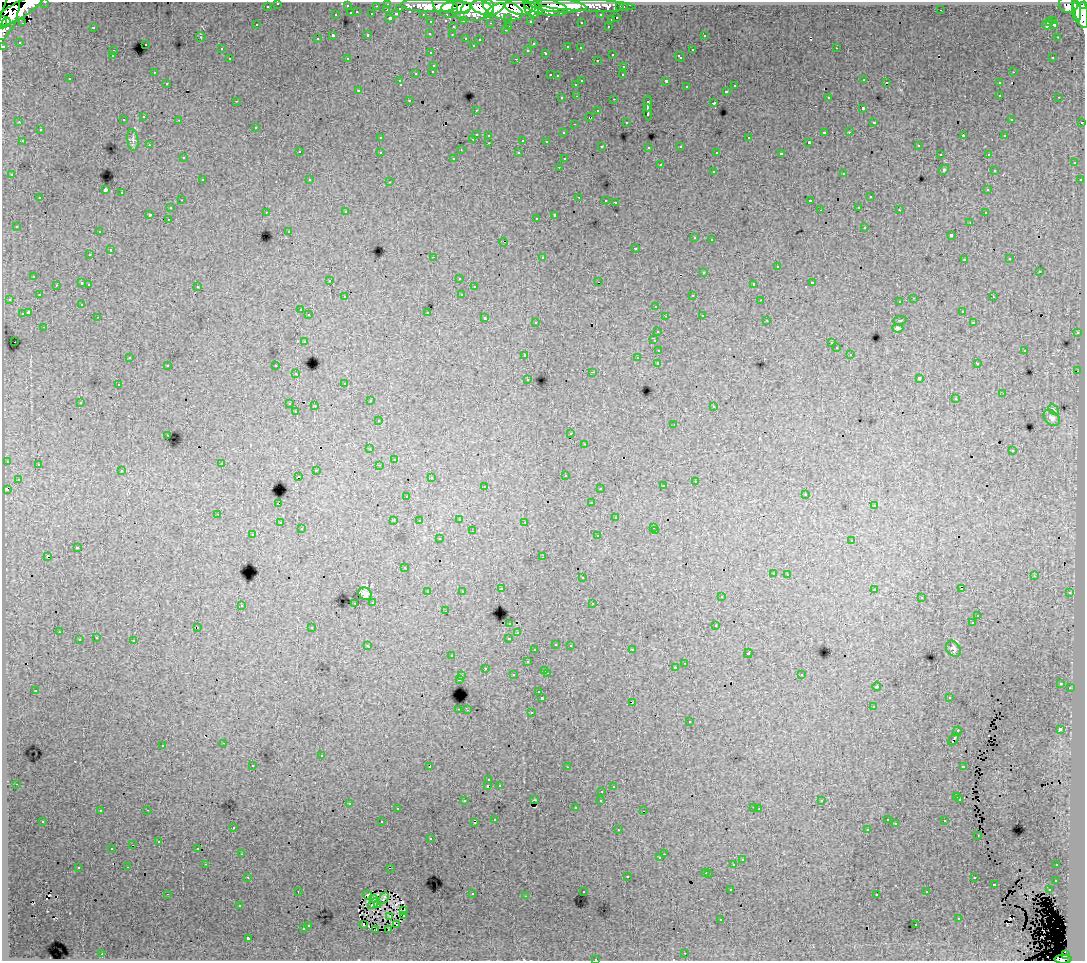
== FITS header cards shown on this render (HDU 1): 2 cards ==
NAXIS1  =                 1083
NAXIS2  =                  959

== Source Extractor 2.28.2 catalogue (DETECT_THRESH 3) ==
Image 1083 x 959 px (HDU 1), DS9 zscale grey, 1 PNG px = 1 image px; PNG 1087 x 963 px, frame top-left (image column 1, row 959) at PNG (2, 2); each listed source drawn as its Kron ellipse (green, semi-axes under 4 px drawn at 4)
Background 165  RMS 1.1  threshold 3.44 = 3 sigma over >= 5 px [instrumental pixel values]
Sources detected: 512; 2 with non-positive FLUX_AUTO (blend fragments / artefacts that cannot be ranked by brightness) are neither listed nor drawn; of the other 510, the 500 brightest by FLUX_AUTO listed and drawn (10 fainter detections omitted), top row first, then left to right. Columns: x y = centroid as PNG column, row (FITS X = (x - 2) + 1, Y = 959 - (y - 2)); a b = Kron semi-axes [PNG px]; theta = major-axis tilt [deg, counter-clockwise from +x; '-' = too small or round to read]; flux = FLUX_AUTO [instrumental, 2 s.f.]
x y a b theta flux
45 2 3 2 - 2800
278 3 3 3 - 2000
388 4 3 3 - 4200
586 5 49 6 -2 120000
1068 5 9 8 - 100000
267 6 3 3 - 1400
347 6 3 3 - 710
376 6 3 2 - 880
430 6 28 6 -2 210000
445 6 14 10 -41 170000
558 6 28 6 -4 250000
1084 6 4 3 - 65000
456 7 15 6 2 240000
519 7 14 7 -10 230000
545 7 23 8 -11 310000
620 7 3 3 - 1000
623 7 3 3 - 2200
400 8 3 3 - 930
473 8 21 12 5 300000
483 8 12 6 -18 190000
466 9 6 4 54 83000
503 9 21 9 -17 500000
1080 9 19 6 -77 390000
387 10 3 2 - 220
494 10 11 4 32 120000
532 10 9 5 -45 160000
941 10 2 2 - 44
17 11 30 8 30 300000
538 11 3 3 - 65000
1076 11 11 4 -84 170000
357 12 3 2 - 280
351 13 3 3 - 760
372 14 3 3 - 910
396 14 4 3 - 620
423 14 3 2 - 2000
9 15 26 8 71 280000
336 15 3 3 - 310
601 15 3 3 - 1400
390 18 3 3 - 1100
508 18 3 3 - 990
617 18 3 3 - 520
611 20 3 3 - 430
464 21 3 2 - 380
530 21 3 3 - 1300
1054 21 3 2 - 170
3 22 6 2 85 37000
6 22 4 3 - 61000
431 22 3 3 - 1800
581 22 3 3 - 140
1050 22 2 2 - 120
23 23 3 2 - 120
491 23 3 2 - 120
257 25 3 3 - 220
1046 25 4 3 - 260
1054 25 3 2 - 140
509 26 3 2 - 250
608 26 3 2 - 240
93 27 3 2 - 550
453 27 3 3 - 490
505 30 3 3 - 230
430 34 4 3 - 92
368 35 3 3 - 410
452 35 3 3 - 140
704 35 3 3 - 270
333 36 3 3 - 1200
201 37 5 4 - 88
1057 37 3 2 - 400
466 38 3 3 - 290
317 39 3 2 - 77
480 39 3 3 - 150
19 42 3 2 - 110
145 44 3 3 - 340
533 44 3 3 - 140
473 45 3 2 - 100
3 46 3 3 - 4700
568 47 3 3 - 410
580 48 3 2 - 170
836 48 3 2 - 240
221 49 3 2 - 110
528 50 3 3 - 180
692 50 3 3 - 310
113 51 3 3 - 290
431 53 3 3 - 220
546 53 3 3 - 360
612 54 3 3 - 470
112 56 3 3 - 180
680 57 5 3 - 360
1053 57 3 3 - 210
347 58 3 3 - 96
230 59 3 3 - 250
516 59 3 2 - 490
597 60 3 2 - 170
434 65 3 3 - 300
624 66 3 3 - 250
433 71 3 3 - 340
154 72 3 2 - 79
1013 72 3 2 - 300
416 73 3 3 - 610
550 75 3 2 - 420
623 75 3 2 - 140
557 76 3 3 - 130
70 79 3 2 - 91
864 80 3 2 - 130
400 81 3 3 - 96
582 81 3 2 - 490
666 81 4 3 - 1000
167 83 3 3 - 230
886 83 3 3 - 450
999 83 3 3 - 310
576 84 3 3 - 200
734 86 3 3 - 110
686 87 3 3 - 210
358 90 3 3 - 140
726 91 3 3 - 270
1000 95 3 2 - 300
577 96 3 2 - 210
828 97 3 3 - 160
1059 97 3 2 - 160
562 98 3 3 - 210
614 99 3 2 - 390
409 100 3 2 - 230
236 101 3 2 - 91
648 103 8 3 88 2100
714 103 3 3 - 860
863 108 3 3 - 1100
476 110 3 2 - 99
598 111 3 3 - 240
648 112 8 3 -83 2000
144 117 3 2 - 220
589 117 4 3 - 210
1011 119 3 3 - 170
123 120 3 3 - 170
179 120 3 2 - 190
19 122 3 3 - 53
626 122 3 3 - 170
874 122 3 3 - 77
1082 122 3 2 - 490
574 124 2 2 - 51
256 127 3 3 - 290
40 130 3 3 - 280
824 132 3 3 - 750
849 132 3 2 - 250
563 133 3 3 - 110
476 134 3 3 - 960
489 135 3 2 - 160
963 135 3 2 - 380
1005 136 3 2 - 96
380 138 3 3 - 180
749 138 3 3 - 470
473 139 3 2 - 260
133 140 11 5 -83 250
523 140 3 3 - 650
22 141 3 2 - 250
546 141 3 3 - 130
809 142 3 3 - 120
489 143 3 2 - 230
149 145 3 2 - 110
918 145 3 3 - 160
602 146 3 2 - 130
681 146 3 3 - 140
649 147 3 3 - 200
461 150 2 2 - 53
299 152 3 3 - 310
380 152 3 2 - 220
717 152 2 2 - 75
519 153 3 3 - 180
781 154 4 3 - 2000
940 154 3 2 - 140
988 154 3 2 - 210
183 158 3 2 - 110
454 158 3 2 - 140
564 159 3 3 - 150
1074 163 3 3 - 290
660 165 3 3 - 510
559 167 3 2 - 160
944 170 5 4 - 100
994 170 3 3 - 110
713 171 3 3 - 310
844 173 3 3 - 440
12 174 3 3 - 120
202 180 3 2 - 380
310 180 3 3 - 300
1080 180 3 3 - 200
390 182 3 2 - 450
105 190 4 3 - 6800
988 190 3 3 - 240
122 193 3 3 - 320
579 197 3 2 - 320
870 197 3 3 - 510
40 198 3 3 - 360
181 200 3 2 - 73
606 200 3 2 - 160
810 201 3 3 - 1200
615 202 3 2 - 440
859 207 3 3 - 210
170 208 3 3 - 320
820 210 3 2 - 83
899 210 3 2 - 95
346 211 3 2 - 170
266 212 3 2 - 210
985 213 3 2 - 240
150 214 3 3 - 1200
555 215 4 3 - 2000
536 218 3 2 - 130
168 219 3 2 - 250
970 222 3 2 - 120
16 226 3 3 - 130
865 227 3 3 - 580
289 231 3 3 - 140
99 232 3 2 - 120
951 235 3 3 - 1100
695 238 3 3 - 350
712 239 3 2 - 130
503 242 4 2 - 140
635 248 3 3 - 540
110 250 3 3 - 720
90 255 3 2 - 160
433 257 2 2 - 710
542 257 3 3 - 450
1010 259 3 3 - 250
964 260 3 3 - 200
777 267 3 3 - 760
704 272 3 3 - 490
1039 272 3 3 - 710
34 276 3 3 - 310
459 278 3 2 - 170
330 280 3 2 - 130
598 282 2 2 - 49
82 283 3 3 - 920
812 283 3 3 - 680
89 284 3 2 - 370
754 284 4 3 - 1900
56 285 3 2 - 190
197 286 3 3 - 300
474 287 3 2 - 200
462 294 3 3 - 460
39 295 3 2 - 150
693 295 3 2 - 300
345 297 3 3 - 220
993 297 3 2 - 220
914 298 3 2 - 520
9 299 3 2 - 250
761 300 3 2 - 69
900 302 3 3 - 280
82 304 3 3 - 110
656 306 3 3 - 290
300 310 3 3 - 240
962 311 3 2 - 110
28 312 4 3 - 1700
427 312 3 3 - 650
22 314 3 3 - 730
309 315 3 3 - 280
702 315 3 3 - 370
665 316 3 2 - 100
98 317 3 2 - 180
485 318 3 3 - 620
767 320 3 2 - 86
900 320 6 3 9 85
536 322 3 3 - 220
973 323 3 2 - 86
44 327 3 2 - 160
898 328 5 4 - 160
658 331 3 3 - 270
1077 333 3 3 - 360
654 339 4 2 - 59
304 341 3 3 - 340
14 342 2 2 - 46
831 343 3 2 - 46
836 348 3 3 - 220
659 350 4 3 - 980
1025 350 3 2 - 550
850 354 3 2 - 220
525 355 3 3 - 350
130 357 3 2 - 140
637 358 3 2 - 96
658 363 3 3 - 2900
977 364 3 3 - 190
168 365 3 2 - 350
276 366 3 3 - 450
1078 371 2 2 - 360
593 372 3 2 - 540
296 374 3 3 - 370
528 379 3 3 - 190
919 379 4 3 - 2700
345 383 3 3 - 190
118 385 3 2 - 310
1003 393 3 2 - 63
955 399 3 3 - 180
370 401 3 2 - 240
80 402 3 3 - 270
290 404 3 3 - 590
315 406 3 2 - 750
714 406 3 3 - 260
1053 409 6 3 -46 98
296 412 3 3 - 200
1052 418 9 6 -43 250
378 421 3 3 - 260
674 424 3 2 - 48
571 434 3 3 - 220
168 435 3 2 - 250
585 444 3 2 - 180
370 449 3 3 - 170
1013 451 3 3 - 230
394 459 3 2 - 56
7 461 3 3 - 450
222 463 3 2 - 200
38 464 3 3 - 160
379 465 3 3 - 71
316 470 3 2 - 310
122 471 3 3 - 290
565 475 3 3 - 400
298 476 2 2 - 58
431 478 3 3 - 200
18 479 3 3 - 140
695 481 3 2 - 260
485 486 3 2 - 260
663 486 3 3 - 230
600 488 3 2 - 120
7 490 4 3 - 1000
806 494 3 2 - 110
407 496 3 3 - 180
591 503 3 3 - 200
278 504 3 3 - 1200
874 506 3 3 - 210
218 514 3 2 - 390
616 518 3 3 - 410
459 519 3 3 - 400
394 521 3 2 - 82
419 521 3 3 - 170
525 522 3 3 - 94
280 523 3 3 - 370
654 527 3 3 - 240
301 529 3 2 - 82
472 531 2 2 - 200
656 531 3 2 - 250
253 535 3 2 - 150
598 536 3 3 - 430
439 539 3 3 - 380
852 541 3 3 - 280
77 548 3 3 - 820
47 556 3 3 - 990
543 557 3 2 - 140
404 568 3 3 - 160
773 573 3 3 - 280
788 574 3 2 - 300
1034 576 3 3 - 100
582 578 3 3 - 310
501 589 3 3 - 340
874 589 3 3 - 330
961 589 3 2 - 120
462 591 3 3 - 240
428 592 3 3 - 370
1070 593 4 3 - 170
365 594 7 6 - 400
721 597 3 3 - 290
921 598 2 2 - 58
373 602 3 3 - 260
355 603 3 2 - 290
593 603 3 2 - 180
241 605 3 3 - 390
445 611 3 2 - 230
978 615 3 3 - 270
510 623 3 3 - 380
972 623 3 3 - 140
716 626 3 3 - 660
197 627 3 2 - 59
312 627 3 3 - 290
59 632 3 2 - 80
518 633 3 3 - 190
96 638 3 2 - 270
509 638 3 3 - 650
79 640 3 3 - 650
134 641 3 3 - 860
556 644 3 2 - 190
570 645 3 2 - 360
368 646 4 3 - 290
953 649 9 6 -54 230
535 650 3 3 - 230
632 650 3 2 - 290
748 653 5 3 - 720
452 656 3 2 - 240
527 662 3 3 - 440
685 663 3 2 - 320
485 668 3 2 - 270
676 668 3 3 - 320
545 670 3 3 - 440
547 673 3 2 - 410
801 674 3 3 - 240
513 675 3 3 - 330
462 676 3 2 - 220
459 679 3 3 - 680
1061 683 3 3 - 150
877 686 4 2 - 57
1070 688 2 2 - 150
35 690 3 3 - 110
539 692 3 3 - 260
949 697 3 3 - 150
542 698 3 3 - 1800
632 702 3 2 - 290
873 707 3 2 - 120
459 709 3 2 - 420
467 710 3 2 - 150
531 712 3 2 - 320
690 722 3 3 - 250
1060 729 4 3 - 2700
957 731 5 3 - 1200
954 739 7 3 57 800
223 743 3 2 - 310
163 745 3 3 - 340
321 756 3 3 - 540
253 765 3 2 - 170
430 766 4 3 - 2400
963 766 4 3 - 390
567 767 3 2 - 73
489 780 3 3 - 220
16 784 3 2 - 190
499 785 3 3 - 180
488 786 3 3 - 1200
613 787 3 3 - 110
602 791 3 2 - 280
957 797 3 3 - 660
960 799 3 3 - 270
535 800 3 2 - 44
601 800 3 3 - 220
464 801 3 3 - 190
822 801 3 3 - 98
349 803 3 2 - 400
754 807 3 2 - 180
575 808 3 3 - 230
397 809 3 3 - 190
759 809 2 2 - 62
147 810 3 2 - 500
100 811 3 3 - 180
644 811 3 2 - 100
495 819 3 3 - 180
887 820 3 3 - 180
43 821 3 3 - 240
945 821 3 3 - 320
382 822 3 3 - 530
475 822 3 2 - 140
896 824 3 3 - 120
233 827 3 2 - 160
867 829 3 3 - 210
618 830 3 2 - 190
978 835 3 2 - 100
431 839 3 2 - 130
159 842 3 2 - 100
133 845 3 2 - 77
112 848 3 3 - 150
198 848 3 2 - 71
241 854 3 2 - 150
664 854 2 2 - 220
660 858 3 3 - 210
742 860 3 3 - 240
206 864 2 2 - 130
734 864 3 3 - 890
1057 865 3 2 - 240
128 867 3 2 - 240
78 868 3 3 - 530
390 868 2 2 - 50
706 872 3 3 - 320
709 873 3 3 - 280
248 877 3 2 - 160
627 877 3 3 - 440
974 878 3 2 - 250
1056 880 3 3 - 190
994 884 3 3 - 450
731 890 3 2 - 180
1049 890 3 2 - 120
298 891 3 2 - 93
583 892 3 2 - 140
927 892 3 3 - 260
167 894 3 2 - 750
472 894 3 3 - 570
367 895 4 2 - 160
877 895 3 3 - 190
526 896 3 2 - 75
384 898 6 3 61 170
373 899 3 2 - 77
374 903 7 2 44 140
239 905 3 2 - 87
378 905 4 2 - 43
404 911 3 2 - 91
404 915 3 3 - 130
390 916 3 2 - 47
721 919 3 2 - 110
959 919 3 3 - 390
397 924 4 2 - 83
308 925 3 3 - 280
364 925 3 2 - 160
916 925 3 2 - 190
303 929 3 3 - 290
376 929 3 2 - 77
388 929 3 2 - 81
248 938 3 3 - 1700
685 953 2 2 - 110
102 954 3 2 - 390
1065 955 4 3 - 41000
595 959 3 2 - 430
1063 959 9 4 1 79000
At the frame edge (FLAGS 8, measured only in part): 7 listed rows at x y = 45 2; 278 3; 1084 6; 3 22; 3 46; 595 959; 1063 959
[10 fainter detections neither listed nor drawn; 2 non-positive-flux detections neither listed nor drawn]